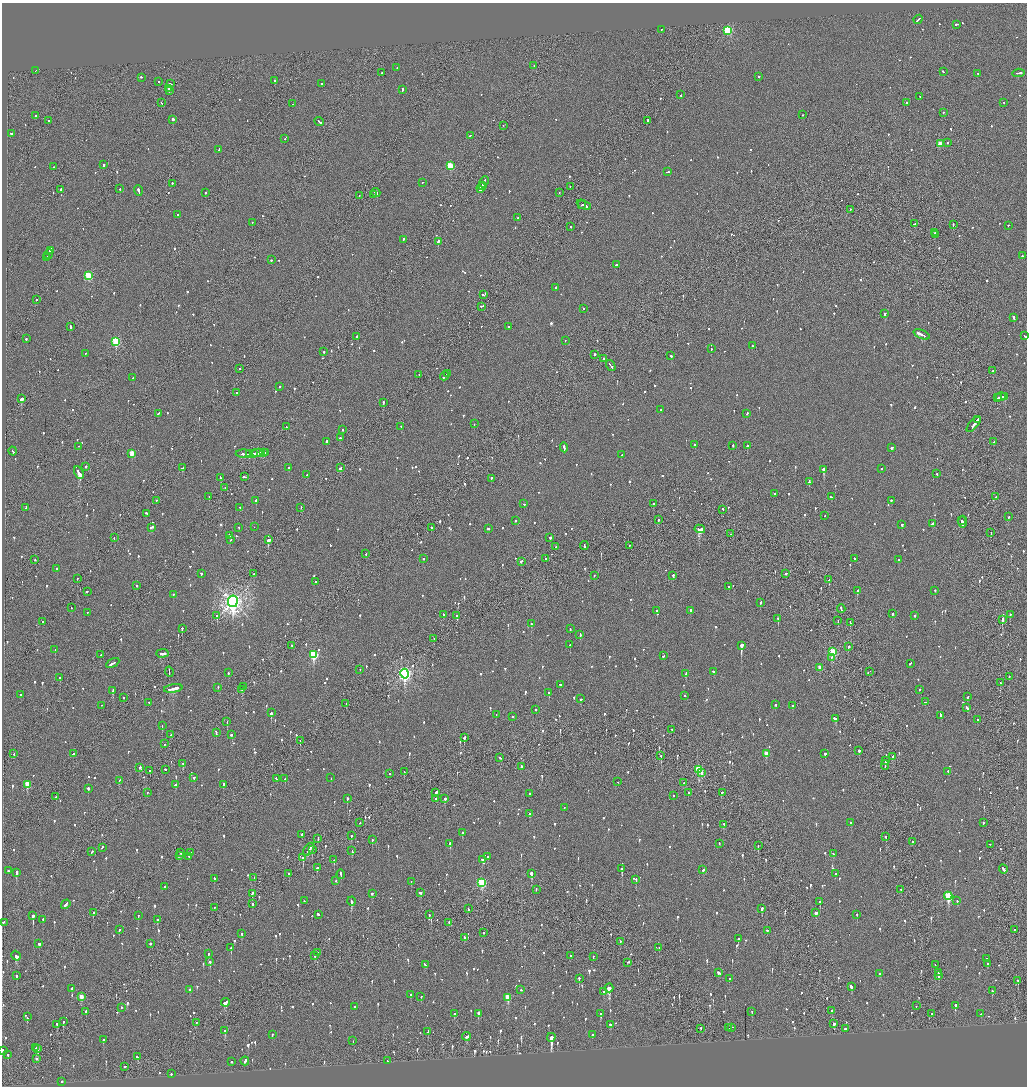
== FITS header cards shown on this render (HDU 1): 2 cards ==
NAXIS1  =                 2050
NAXIS2  =                 2168

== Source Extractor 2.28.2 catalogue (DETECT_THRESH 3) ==
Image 2050 x 2168 px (HDU 1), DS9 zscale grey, zoomed out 1/2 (1 PNG px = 2 x 2 image px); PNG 1029 x 1088 px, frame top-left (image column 2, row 2168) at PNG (2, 3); each listed source drawn as its Kron ellipse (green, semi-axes under 4 px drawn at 4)
Background -0.093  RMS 0.068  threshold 0.203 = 3 sigma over >= 5 px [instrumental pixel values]
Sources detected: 1356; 36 cannot appear on this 1/2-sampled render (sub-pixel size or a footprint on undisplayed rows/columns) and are neither listed nor drawn; of the other 1320, the 500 brightest by FLUX_AUTO listed and drawn (820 fainter detections omitted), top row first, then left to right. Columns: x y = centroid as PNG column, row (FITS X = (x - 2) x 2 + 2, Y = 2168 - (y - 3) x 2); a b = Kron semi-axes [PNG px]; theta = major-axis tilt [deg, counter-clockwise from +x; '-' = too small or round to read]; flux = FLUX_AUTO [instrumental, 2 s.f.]
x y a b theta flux
918 20 5 2 - 190
956 25 3 2 - 99
661 30 2 2 - 86
728 31 3 3 - 1200
534 66 2 2 - 56
397 68 2 2 - 83
36 71 4 1 - 120
943 72 2 2 - 74
382 73 2 2 - 220
1018 73 6 2 5 240
978 74 2 2 - 67
759 77 2 2 - 91
141 78 3 2 - 180
275 81 2 2 - 320
158 82 2 2 - 69
170 84 3 2 - 160
322 84 3 2 - 160
168 89 3 2 - 110
402 90 3 2 - 130
169 91 3 1 - 67
681 95 2 2 - 130
920 97 2 1 - 62
162 103 2 1 - 56
907 103 2 2 - 200
1004 103 2 2 - 74
292 104 2 1 - 120
943 113 2 2 - 62
802 115 2 2 - 110
35 116 3 2 - 94
172 120 2 2 - 330
49 121 2 2 - 86
648 121 2 2 - 190
319 122 5 2 - 180
503 126 2 1 - 99
11 134 2 2 - 180
470 136 2 2 - 92
285 139 2 2 - 65
948 143 2 2 - 65
940 144 3 3 - 290
219 150 3 2 - 80
103 165 2 2 - 180
450 166 3 3 - 630
53 167 2 2 - 100
667 172 3 1 - 120
484 182 6 1 64 580
422 183 2 2 - 81
172 184 2 2 - 77
482 186 2 2 - 590
570 187 2 1 - 77
481 188 5 2 - 1200
120 189 2 2 - 100
61 190 2 2 - 110
138 191 5 2 - 320
205 193 2 2 - 59
376 193 5 2 - 1100
559 193 2 2 - 56
373 195 2 2 - 140
359 196 2 1 - 64
582 205 3 1 - 130
584 205 7 2 -27 360
851 210 2 1 - 97
178 215 2 2 - 80
518 218 2 2 - 65
252 223 2 2 - 60
914 224 3 2 - 110
953 225 2 1 - 150
1008 226 2 2 - 70
571 227 2 1 - 100
935 233 2 1 - 79
935 235 2 2 - 67
403 240 2 2 - 110
438 242 2 2 - 370
50 251 4 2 - 210
48 255 5 2 - 310
1022 256 2 2 - 72
47 258 3 1 - 130
271 260 2 2 - 73
616 265 3 2 - 180
89 276 3 3 - 860
556 288 3 2 - 200
483 295 3 2 - 77
36 300 2 2 - 64
482 307 3 2 - 120
584 309 2 2 - 74
885 314 2 2 - 690
1014 318 4 2 - 170
70 327 3 2 - 150
509 327 3 2 - 120
922 335 8 2 -23 630
1025 336 3 2 - 110
357 337 3 2 - 120
26 339 2 2 - 270
565 341 2 2 - 57
116 342 3 3 - 1200
752 346 2 2 - 91
711 349 2 2 - 81
324 352 2 1 - 400
85 354 2 2 - 60
595 355 2 2 - 430
671 356 2 2 - 240
604 359 3 2 - 200
611 366 6 1 -57 280
239 369 2 2 - 80
993 371 2 2 - 89
447 374 2 1 - 90
419 375 2 2 - 68
445 376 5 2 - 200
133 378 2 2 - 150
279 387 2 2 - 120
237 393 2 2 - 100
1001 397 5 2 - 210
1004 397 3 2 - 130
997 398 2 2 - 93
21 399 3 2 - 750
383 403 2 2 - 330
660 410 2 2 - 63
158 414 3 2 - 74
747 414 2 2 - 110
978 420 3 1 - 74
474 424 2 1 - 57
974 425 9 2 49 320
286 427 2 1 - 85
401 427 2 2 - 65
342 430 2 2 - 120
340 438 2 2 - 110
327 442 2 2 - 110
994 442 2 2 - 68
695 445 2 2 - 120
733 446 2 2 - 160
747 446 2 2 - 290
79 447 2 1 - 66
564 448 5 2 - 210
892 448 3 2 - 100
13 451 4 2 - 160
259 453 6 2 2 230
263 453 3 2 - 130
266 453 2 2 - 98
132 454 3 3 - 320
244 454 8 2 -1 260
249 454 3 1 - 110
253 454 4 2 - 230
622 455 2 2 - 76
86 467 2 2 - 120
183 468 4 2 - 190
289 468 2 2 - 150
340 468 4 2 - 130
881 469 2 1 - 75
824 470 2 2 - 710
79 473 6 2 -62 2400
937 474 2 2 - 99
307 475 2 2 - 67
244 477 3 2 - 160
220 478 3 2 - 190
491 479 3 2 - 92
809 482 4 2 - 480
225 488 2 1 - 78
774 494 2 2 - 82
209 497 2 2 - 150
831 497 3 2 - 140
995 497 2 2 - 80
156 501 2 2 - 81
256 501 2 2 - 310
891 501 2 2 - 63
524 504 2 2 - 83
654 504 2 1 - 140
240 507 2 2 - 76
26 508 3 2 - 81
301 508 2 2 - 77
723 510 3 2 - 88
146 514 3 2 - 74
825 516 2 1 - 77
1008 517 2 2 - 99
659 520 2 2 - 64
515 521 2 2 - 82
962 521 2 2 - 170
963 522 6 2 87 380
932 524 3 2 - 96
902 525 2 2 - 270
254 527 2 1 - 59
151 528 4 2 - 120
238 528 2 2 - 62
432 528 2 2 - 75
488 529 3 2 - 82
700 529 5 2 - 1500
991 533 2 1 - 64
730 534 2 1 - 68
229 536 2 2 - 160
114 538 2 1 - 60
550 538 2 2 - 120
230 540 2 1 - 180
268 540 3 2 - 880
584 546 4 2 - 160
629 546 2 2 - 110
555 547 2 2 - 97
366 554 2 1 - 57
423 559 2 2 - 100
546 559 2 2 - 94
854 559 2 2 - 57
35 560 2 1 - 160
898 560 2 2 - 180
521 562 2 2 - 100
57 569 2 2 - 60
201 574 2 2 - 120
254 574 2 2 - 170
786 574 2 2 - 67
594 576 2 2 - 62
673 576 2 2 - 360
77 579 2 2 - 63
829 580 3 2 - 75
316 582 2 2 - 61
137 586 2 2 - 69
729 587 2 2 - 80
857 591 2 2 - 400
935 591 2 2 - 110
87 592 2 1 - 190
173 595 2 2 - 110
233 602 6 5 - 9000
760 603 2 2 - 160
71 608 2 1 - 65
841 609 4 2 - 170
657 611 2 2 - 96
690 611 2 2 - 350
87 613 2 2 - 85
892 614 2 2 - 250
443 615 2 2 - 76
1010 615 2 2 - 77
217 616 2 2 - 430
456 616 3 2 - 270
915 616 2 2 - 60
778 619 2 2 - 370
1002 620 4 2 - 220
838 621 2 1 - 71
43 622 2 2 - 230
850 623 3 2 - 85
531 624 2 2 - 69
182 629 2 2 - 130
570 629 2 2 - 68
580 635 3 2 - 120
434 639 2 2 - 64
570 645 2 2 - 190
292 646 2 2 - 71
741 646 2 2 - 4100
848 647 2 2 - 190
55 650 2 1 - 80
833 652 3 3 - 940
162 654 6 2 2 210
101 655 2 2 - 61
314 655 4 3 - 1300
663 656 2 2 - 70
831 658 2 2 - 66
113 663 7 2 31 430
910 664 3 2 - 83
820 668 3 2 - 140
360 670 2 2 - 76
169 672 5 1 - 200
713 672 2 2 - 65
870 672 2 1 - 200
228 673 2 2 - 89
405 674 5 4 - 3900
686 674 4 2 - 110
1009 676 2 2 - 67
60 678 2 2 - 270
1000 683 2 2 - 75
560 685 3 2 - 97
243 687 2 2 - 110
218 688 2 2 - 61
173 689 9 2 10 490
242 690 3 2 - 180
919 690 2 2 - 65
113 691 4 2 - 150
549 693 3 2 - 150
20 695 2 2 - 120
685 696 2 2 - 80
967 697 2 2 - 190
123 698 2 2 - 59
580 699 2 2 - 80
925 702 2 2 - 95
149 703 2 2 - 96
346 704 2 2 - 67
775 705 2 2 - 180
102 706 2 2 - 56
792 706 2 2 - 100
967 708 4 2 - 140
536 710 2 2 - 59
271 713 2 2 - 680
496 715 2 1 - 69
941 716 4 2 - 150
512 717 2 2 - 120
835 719 3 2 - 220
977 720 2 2 - 73
227 722 2 1 - 91
162 726 2 2 - 140
672 730 2 2 - 98
216 733 4 2 - 110
171 735 2 2 - 180
232 735 3 2 - 83
464 738 3 2 - 260
300 741 2 1 - 95
165 744 2 1 - 64
859 751 2 2 - 650
13 754 2 2 - 63
73 754 3 2 - 150
766 754 3 2 - 150
825 754 2 2 - 140
661 756 2 1 - 130
893 757 3 2 - 120
500 758 3 2 - 92
885 761 3 2 - 130
183 764 2 2 - 72
885 765 4 1 - 160
521 767 2 1 - 590
140 768 2 2 - 65
165 770 2 2 - 170
698 770 4 3 - 780
150 771 2 2 - 110
404 772 2 1 - 62
948 772 2 2 - 61
702 773 3 2 - 330
390 774 2 2 - 58
194 778 2 2 - 100
331 778 2 2 - 64
276 779 4 2 - 210
285 779 2 1 - 58
119 781 3 2 - 170
618 782 2 1 - 60
683 783 2 2 - 75
27 785 3 3 - 340
175 785 3 2 - 150
224 785 3 2 - 210
88 789 2 2 - 260
148 793 2 1 - 69
436 793 3 2 - 290
688 793 2 2 - 96
722 793 4 2 - 140
529 794 2 2 - 91
673 796 2 1 - 88
56 797 2 1 - 170
347 799 3 2 - 180
436 799 2 2 - 83
445 799 2 2 - 270
564 808 2 2 - 98
529 814 2 2 - 75
360 823 2 1 - 59
851 823 2 2 - 66
983 823 2 2 - 61
724 825 3 2 - 110
462 833 2 2 - 160
302 835 2 2 - 130
351 836 2 2 - 170
886 837 3 2 - 94
318 839 4 1 - 91
372 840 2 2 - 89
912 842 2 2 - 73
719 843 3 2 - 83
450 844 2 2 - 140
990 845 2 1 - 71
758 846 2 1 - 130
102 848 3 2 - 83
309 850 7 2 54 310
312 850 3 2 - 160
352 851 3 2 - 130
92 852 3 2 - 94
180 853 3 2 - 96
191 853 2 2 - 75
833 854 2 2 - 68
179 856 3 2 - 170
189 857 2 2 - 80
488 857 2 2 - 140
303 858 3 2 - 290
334 860 3 1 - 57
482 860 2 2 - 110
317 868 2 2 - 310
622 869 2 2 - 250
1003 869 4 2 - 250
703 870 2 2 - 87
8 871 2 1 - 360
17 873 3 2 - 370
289 874 3 2 - 91
532 874 2 2 - 1500
835 874 2 2 - 79
341 875 4 2 - 140
254 878 2 1 - 60
214 879 4 2 - 160
636 880 2 2 - 470
335 881 2 2 - 110
411 882 2 1 - 76
482 883 4 3 - 1100
165 887 2 2 - 68
536 890 2 1 - 79
901 890 2 2 - 90
420 893 3 3 - 180
252 894 3 2 - 160
372 894 2 2 - 94
948 896 4 3 - 860
304 901 2 1 - 82
957 901 2 2 - 110
351 902 4 2 - 440
820 902 3 2 - 200
253 904 2 2 - 290
66 905 5 2 - 250
214 908 2 1 - 57
468 909 2 1 - 83
762 909 3 2 - 150
94 913 2 2 - 290
816 913 3 2 - 92
318 915 3 2 - 210
429 915 2 2 - 88
857 915 2 2 - 83
33 916 2 2 - 2600
138 916 2 2 - 220
43 920 2 2 - 56
157 920 2 2 - 150
3 923 2 2 - 120
449 923 2 1 - 88
119 930 2 2 - 110
1014 930 2 1 - 110
768 931 3 2 - 83
483 933 2 2 - 60
242 934 2 2 - 57
464 938 2 2 - 150
738 939 2 2 - 130
620 942 2 2 - 83
39 944 2 2 - 380
150 944 2 2 - 930
231 948 2 2 - 380
659 948 2 2 - 71
317 953 2 2 - 77
208 954 2 2 - 350
16 956 5 3 - 270
315 956 3 2 - 61
570 956 2 1 - 150
593 957 2 2 - 150
986 959 2 2 - 68
210 962 3 2 - 180
628 963 2 2 - 93
987 964 2 2 - 68
425 965 3 2 - 91
935 965 2 1 - 82
719 973 3 2 - 110
939 973 2 1 - 56
879 974 2 2 - 86
17 976 2 2 - 280
939 976 2 2 - 120
579 979 2 2 - 83
729 979 2 2 - 56
1018 981 3 2 - 120
851 987 4 2 - 210
609 988 4 3 - 770
72 989 3 2 - 75
189 990 3 2 - 230
521 990 2 1 - 91
992 991 2 2 - 69
604 992 3 2 - 87
411 995 2 2 - 75
81 997 3 2 - 180
421 997 2 2 - 63
508 998 4 3 - 360
225 1003 4 2 - 190
916 1006 2 1 - 78
955 1006 3 2 - 250
355 1007 2 1 - 100
121 1008 2 2 - 300
832 1011 2 2 - 150
86 1012 2 2 - 130
752 1012 2 2 - 230
454 1014 2 2 - 210
478 1014 3 2 - 580
600 1014 3 2 - 230
932 1014 2 1 - 82
981 1014 2 2 - 55
27 1017 3 2 - 210
63 1022 2 2 - 96
196 1023 2 2 - 95
834 1024 3 2 - 210
57 1025 3 2 - 86
610 1025 2 2 - 91
728 1028 2 1 - 380
732 1028 2 1 - 73
701 1029 2 1 - 58
845 1029 2 2 - 180
225 1031 3 2 - 180
428 1032 3 2 - 110
272 1035 2 2 - 63
592 1035 2 2 - 76
466 1037 4 2 - 150
551 1038 4 2 - 2000
103 1040 3 2 - 63
353 1041 2 2 - 64
36 1048 3 1 - 560
38 1049 3 2 - 610
2 1051 2 2 - 64
8 1055 3 2 - 87
137 1057 3 2 - 200
36 1059 2 2 - 120
245 1061 4 2 - 170
387 1061 2 2 - 72
232 1062 2 2 - 57
125 1067 2 2 - 380
171 1074 2 2 - 96
61 1082 2 2 - 1000
At the frame edge (FLAGS 8, measured only in part): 2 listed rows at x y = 1025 336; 2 1051
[820 fainter detections neither listed nor drawn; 36 sub-pixel or undisplayed-footprint detections neither listed nor drawn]